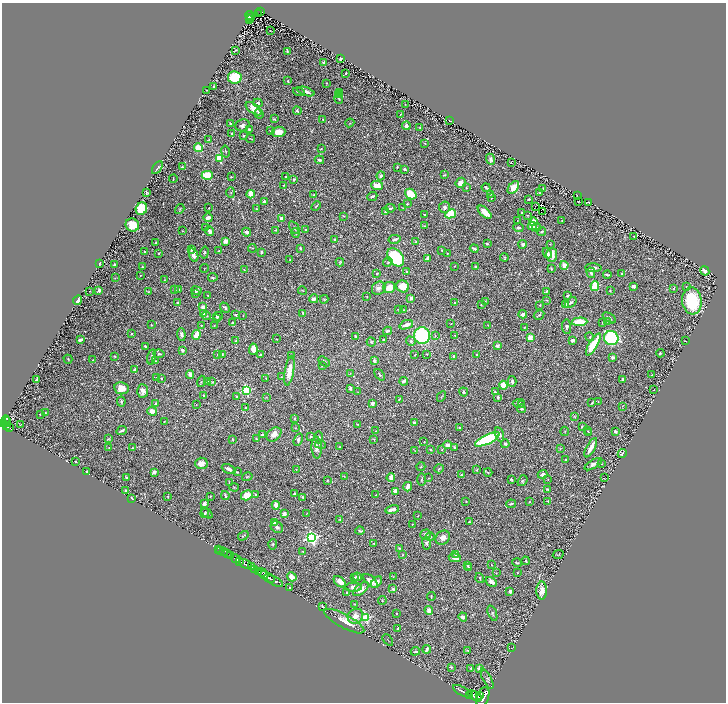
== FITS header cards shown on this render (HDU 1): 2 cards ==
NAXIS1  =                 1448
NAXIS2  =                 1400

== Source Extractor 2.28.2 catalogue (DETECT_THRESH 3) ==
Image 1448 x 1400 px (HDU 1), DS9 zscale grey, zoomed out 1/2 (1 PNG px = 2 x 2 image px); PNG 728 x 704 px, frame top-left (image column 1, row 1399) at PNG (2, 3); each listed source drawn as its Kron ellipse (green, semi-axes under 4 px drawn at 4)
Background 0.649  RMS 0.018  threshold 0.0532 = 3 sigma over >= 5 px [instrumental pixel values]
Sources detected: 688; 66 cannot appear on this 1/2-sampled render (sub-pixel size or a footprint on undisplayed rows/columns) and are neither listed nor drawn; of the other 622, the 500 brightest by FLUX_AUTO listed and drawn (122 fainter detections omitted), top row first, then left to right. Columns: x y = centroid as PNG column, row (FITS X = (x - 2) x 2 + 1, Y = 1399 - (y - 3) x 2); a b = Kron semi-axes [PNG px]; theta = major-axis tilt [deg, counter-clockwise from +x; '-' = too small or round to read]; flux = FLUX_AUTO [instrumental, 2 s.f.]
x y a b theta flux
261 12 4 2 - 120
259 13 2 1 - 8.8
250 15 4 2 - 170
250 17 2 2 - 99
249 19 3 3 - 80
270 31 2 1 - 1.6
236 50 3 2 - 2.9
287 51 3 2 - 4.3
341 59 4 2 - 8.7
324 62 2 2 - 23
346 73 2 2 - 3.1
235 77 7 6 - 160
288 81 4 3 - 4.7
327 83 3 2 - 2.2
213 87 3 2 - 5.2
206 90 4 2 - 1.7
299 92 6 2 -16 5.9
306 92 9 3 -19 17
339 93 2 2 - 8.4
339 95 3 3 - 10
339 99 5 3 - 3.7
258 103 4 3 - 6.4
405 104 2 2 - 1.9
254 109 9 4 -38 49
297 111 4 3 - 5.7
259 114 5 3 - 4.9
401 114 4 2 - 1.9
274 119 3 2 - 3.3
323 120 2 2 - 1.7
449 120 2 2 - 4.4
350 123 4 2 - 2.8
230 124 2 2 - 9.2
242 125 7 5 21 14
406 126 4 4 - 11
420 128 2 2 - 2.4
249 129 4 3 - 4.2
271 131 4 3 - 3.7
278 132 7 5 5 39
231 134 2 2 - 2.3
243 136 3 3 - 3.2
209 139 4 2 - 2.8
250 139 5 2 - 2.2
425 143 3 2 - 2.2
198 148 4 3 - 60
321 149 2 2 - 2
225 151 6 2 -79 3
219 158 4 3 - 110
491 159 5 4 - 11
319 160 5 3 - 6.3
511 163 2 1 - 1.6
182 167 2 2 - 2.1
397 167 2 2 - 2.9
157 168 7 1 57 4.3
405 169 3 3 - 5.4
207 175 5 4 - 110
444 175 3 2 - 3.8
381 176 4 3 - 8.5
231 177 3 2 - 2.1
285 177 2 2 - 4
173 178 4 1 - 1.6
294 179 3 3 - 5.8
461 183 5 5 - 28
284 185 3 2 - 2.7
377 186 6 4 -5 47
486 187 4 3 - 5
513 187 7 4 54 44
467 188 3 3 - 2.3
543 189 3 2 - 2.3
231 192 5 2 - 2.6
146 193 3 2 - 3.7
540 193 4 3 - 3.3
251 194 4 3 - 62
411 194 6 5 - 100
491 194 4 2 - 2.4
314 195 3 3 - 3.2
577 195 2 1 - 2.3
372 196 5 3 - 5.6
491 198 3 3 - 4
529 199 4 3 - 4.5
578 201 2 1 - 1.7
264 202 3 2 - 17
589 202 2 2 - 1.6
407 204 2 2 - 5.4
316 206 5 2 - 3.4
535 206 2 1 - 3.9
444 207 6 5 - 13
209 208 2 2 - 2.2
390 208 5 3 - 4.4
403 208 2 1 - 1.8
141 209 6 5 - 160
180 209 5 2 - 2.9
256 209 2 2 - 2.1
386 211 3 3 - 10
542 211 2 1 - 2.5
485 212 8 4 -43 53
522 213 2 2 - 3.5
451 214 5 4 - 93
424 215 2 2 - 2.6
527 215 3 3 - 2.7
343 216 4 2 - 2.6
208 218 4 3 - 16
281 218 4 3 - 8.6
562 220 2 2 - 2.3
517 221 3 2 - 1.6
533 222 4 3 - 47
132 225 7 6 - 49
424 226 4 3 - 2.7
532 226 4 3 - 30
205 227 3 2 - 2
294 227 7 3 -55 4.8
537 227 4 2 - 3.6
518 228 5 3 - 6.9
276 230 3 2 - 1.7
306 230 3 2 - 3.9
182 231 3 2 - 2.2
210 231 4 4 - 11
247 232 4 3 - 16
541 232 4 3 - 5
296 233 5 3 - 7.3
634 237 3 2 - 1.6
395 239 6 4 11 9.2
335 240 3 2 - 4.2
225 241 4 3 - 18
416 242 3 3 - 2.9
156 243 3 2 - 5
487 244 2 2 - 4.5
523 244 4 4 - 8.3
550 244 3 2 - 1.9
252 248 4 2 - 2.4
300 248 4 3 - 4.5
474 248 4 2 - 6.4
191 250 4 3 - 4.5
442 250 3 2 - 1.7
218 251 2 2 - 2.6
144 252 2 2 - 4.1
205 252 6 3 78 4.2
262 252 3 2 - 5.6
159 253 2 2 - 3.3
547 253 5 4 - 12
447 254 2 1 - 1.7
194 255 7 4 -67 18
552 255 7 5 85 47
395 257 10 7 -48 310
504 257 4 3 - 2.8
428 258 3 3 - 11
290 260 4 2 - 1.9
340 262 4 4 - 3.4
388 262 5 3 - 4.7
100 263 3 1 - 3.3
114 264 2 2 - 3.2
564 265 4 4 - 26
454 266 2 2 - 1.6
476 266 3 2 - 4
142 267 3 2 - 2.9
551 268 4 3 - 3.2
593 268 8 3 -1 16
204 269 4 2 - 1.7
244 270 3 2 - 2
705 271 5 3 - 19
407 272 3 3 - 4.7
591 273 5 4 - 8.1
377 274 2 2 - 9.2
622 274 2 2 - 9.1
140 275 2 2 - 3.7
607 275 4 2 - 4.3
213 277 5 3 - 4.4
115 278 3 2 - 2.3
164 280 3 2 - 2.2
403 286 6 6 - 55
595 286 5 4 - 89
633 286 4 3 - 13
389 287 6 5 - 36
686 287 3 2 - 1.6
379 288 7 6 - 14
674 288 4 2 - 3.3
175 289 3 2 - 3
179 289 4 3 - 4.1
99 290 3 2 - 13
90 291 2 1 - 1.7
148 291 4 3 - 2.3
196 291 5 3 - 4.6
303 291 4 2 - 2.1
546 291 3 2 - 3.7
610 291 3 2 - 3.5
196 293 4 3 - 2.9
208 295 3 2 - 1.9
568 296 4 3 - 5.8
367 297 2 2 - 2.1
411 298 2 2 - 26
314 299 4 3 - 13
324 299 4 3 - 2.7
77 300 5 3 - 22
546 300 4 2 - 2.1
485 301 3 2 - 2.1
692 301 13 9 -84 170
571 302 7 3 38 9.6
177 303 4 3 - 4.6
455 303 4 3 - 4.8
481 304 3 2 - 3.8
540 305 2 2 - 3.1
565 305 3 2 - 14
203 307 2 2 - 29
225 308 6 3 -48 6.3
398 310 3 2 - 1.8
404 310 3 2 - 4.2
203 313 3 3 - 9.3
303 313 2 2 - 4.1
523 314 4 3 - 13
236 315 4 3 - 3.7
243 315 2 1 - 1.7
539 315 5 3 - 4.2
206 316 4 3 - 3
218 316 5 3 - 6.7
609 318 7 3 -33 6.8
217 319 3 2 - 3.3
233 322 3 2 - 3.5
579 322 8 3 3 77
603 322 3 3 - 3.7
608 322 4 3 - 3.6
451 324 2 2 - 3
152 325 3 2 - 2.8
201 325 3 2 - 3.2
214 325 2 2 - 2.2
406 325 7 3 22 25
488 325 3 2 - 1.9
567 327 7 4 -84 7.4
524 328 3 2 - 1.6
387 331 4 3 - 7.8
131 334 2 2 - 2.7
181 334 6 4 -84 8.5
196 335 5 3 - 58
455 335 2 2 - 2.6
355 336 4 2 - 3.2
422 336 8 8 - 330
435 336 4 3 - 3.1
590 337 4 3 - 3.5
530 338 4 3 - 39
611 338 7 7 - 510
277 339 2 2 - 2.5
80 340 3 2 - 11
384 340 2 2 - 12
572 340 3 3 - 11
236 341 4 3 - 4.7
411 341 5 4 - 6.9
685 341 2 1 - 1.6
371 342 4 3 - 4.3
593 344 12 4 60 120
145 346 3 2 - 6
497 346 3 3 - 8.6
253 349 5 4 - 31
182 350 4 3 - 8
660 353 4 2 - 3.6
159 354 5 3 - 5.4
222 354 3 2 - 3.2
426 354 2 2 - 2.5
217 355 3 2 - 3
260 355 3 2 - 6.6
292 355 2 2 - 2.3
415 355 2 1 - 1.9
477 355 3 2 - 3
115 356 3 2 - 2.8
454 356 3 3 - 5.1
152 357 7 3 77 9.2
613 357 3 3 - 10
68 359 4 3 - 3.2
93 360 3 2 - 2.2
156 361 3 2 - 2.4
324 361 6 2 -36 5.6
374 361 4 3 - 8.4
322 366 3 3 - 3.6
135 370 3 2 - 6.1
289 371 15 4 81 49
350 373 3 2 - 1.7
190 375 4 3 - 27
380 375 6 3 -50 5.6
651 375 3 2 - 2.4
281 377 3 3 - 2.5
156 378 2 2 - 5.2
161 378 2 2 - 5.4
266 378 2 2 - 2.3
623 379 3 3 - 9.1
37 380 3 3 - 6.7
201 381 6 2 72 3.3
404 381 4 2 - 17
512 381 5 3 - 7.7
208 382 4 3 - 6.3
212 382 2 2 - 1.6
503 385 4 3 - 46
122 388 7 6 - 38
350 388 4 3 - 6.9
246 390 3 3 - 320
653 390 2 2 - 1.8
143 391 6 5 - 22
358 392 3 2 - 1.6
464 392 4 3 - 6.6
495 392 3 3 - 3.8
204 396 2 2 - 12
237 397 4 3 - 3.6
266 397 3 2 - 1.6
441 397 5 2 - 1.9
498 397 3 2 - 6.7
399 399 4 3 - 2.7
121 401 5 3 - 5.9
598 402 3 2 - 1.9
155 403 3 3 - 5.7
372 403 3 3 - 21
519 403 6 3 3 3.6
592 403 4 3 - 3.1
196 405 3 2 - 1.7
522 405 3 2 - 1.8
622 406 3 3 - 2
246 408 3 3 - 4.8
522 409 4 3 - 8
152 411 5 4 - 22
45 413 3 3 - 2.2
40 414 4 2 - 3
574 416 3 3 - 2.3
295 419 3 3 - 3.5
6 420 5 2 - 330
164 421 2 1 - 1.6
6 422 5 4 - 340
3 423 3 3 - 460
414 423 3 3 - 7.3
20 424 2 1 - 2.1
358 425 3 2 - 2.2
7 426 4 2 - 240
460 427 2 2 - 2.6
582 427 3 2 - 2.1
9 428 4 2 - 180
295 428 3 2 - 1.7
121 431 5 2 - 6.7
376 431 2 2 - 2.1
565 431 4 2 - 2.1
588 431 3 2 - 1.9
615 432 2 2 - 21
589 433 3 2 - 2
274 434 8 6 40 24
499 434 7 4 -73 11
262 435 2 2 - 12
311 436 4 3 - 4.1
319 437 6 3 -88 6.6
108 439 4 2 - 2.7
233 439 3 2 - 2.2
256 439 4 2 - 4.6
374 439 4 2 - 2.1
487 439 13 4 26 330
298 440 6 4 70 9.3
424 442 2 2 - 1.7
320 444 5 3 - 4.5
505 444 4 3 - 5.8
448 445 4 3 - 15
340 447 3 2 - 2.6
455 447 4 3 - 3
109 448 3 3 - 2.8
132 448 3 3 - 2.6
317 448 11 5 -87 18
560 448 3 2 - 2.1
591 448 11 3 61 40
430 449 3 3 - 3.4
442 450 3 2 - 1.8
415 451 3 2 - 1.8
622 453 5 2 - 5.3
565 460 3 2 - 3.2
75 462 2 2 - 2.8
201 463 6 5 - 24
593 464 9 3 30 15
601 464 3 2 - 2.4
421 467 4 3 - 3.9
229 469 7 3 -26 18
439 469 5 3 - 4.9
296 470 2 2 - 1.9
477 470 3 3 - 3.8
87 471 2 2 - 4.1
154 472 3 2 - 41
237 472 3 3 - 3.1
488 472 4 3 - 3.5
543 474 5 3 - 10
461 475 2 2 - 6.1
344 476 4 2 - 2.2
247 477 5 3 - 3.9
126 478 2 2 - 4.7
391 478 4 3 - 39
429 478 3 2 - 1.9
604 478 3 2 - 1.7
421 479 6 3 90 4.7
327 480 3 2 - 2.3
511 480 3 2 - 3.1
548 480 3 2 - 1.9
522 481 6 4 51 5.2
229 483 3 2 - 1.9
234 487 5 2 - 2.4
408 487 5 3 - 30
547 489 2 2 - 2.9
125 490 2 2 - 3.7
395 491 4 3 - 9.9
294 494 4 3 - 5.3
247 495 6 5 - 59
255 495 3 3 - 3.5
376 495 2 2 - 1.9
168 496 2 2 - 1.7
210 496 2 2 - 2.1
225 496 4 2 - 5.3
302 497 4 3 - 3.6
132 498 3 2 - 3.5
548 501 3 2 - 2.1
466 502 2 2 - 1.6
529 502 3 2 - 2.3
204 504 4 3 - 17
511 504 5 2 - 4.4
276 505 4 3 - 38
392 509 7 3 14 27
205 513 5 3 - 5.6
207 513 7 3 -45 6
306 513 3 2 - 1.7
284 514 4 3 - 13
418 516 2 2 - 2.2
340 520 4 4 - 3.6
469 522 3 2 - 4.2
275 523 4 3 - 18
412 524 2 2 - 1.6
277 527 6 5 - 11
360 531 4 2 - 4
426 535 5 5 - 8.8
243 536 6 2 34 3.9
430 537 4 4 - 7.1
312 538 4 4 - 690
443 538 8 6 40 21
373 543 2 1 - 2.2
427 543 7 4 -82 8.2
273 544 5 3 - 4.1
399 548 3 3 - 3.1
219 549 2 1 - 17
221 551 2 1 - 7.6
303 551 3 2 - 2.2
223 552 2 2 - 63
227 554 2 1 - 130
456 554 4 3 - 7.9
558 554 6 3 26 2.8
403 555 3 2 - 2.6
231 556 3 2 - 220
455 558 6 3 -9 16
236 559 5 2 - 940
240 561 2 1 - 240
526 561 4 3 - 4.5
517 563 5 2 - 3.5
245 564 7 2 -30 2000
468 565 4 3 - 3.1
491 565 2 2 - 1.6
251 567 3 3 - 390
469 567 4 3 - 3.6
254 570 3 2 - 410
258 572 2 2 - 410
517 572 2 2 - 2.4
262 573 4 2 - 240
496 573 3 2 - 1.8
265 575 4 2 - 250
292 577 5 4 - 23
357 577 4 3 - 9.9
393 577 3 2 - 2
269 578 6 2 -29 1000
354 578 3 2 - 2.2
480 578 5 3 - 4.1
275 581 9 2 -31 1300
370 581 9 4 -42 26
340 582 7 4 -41 24
377 582 7 4 48 20
491 582 6 3 -30 17
354 587 8 4 -1 14
290 588 3 2 - 3.1
361 589 9 4 42 28
393 589 4 3 - 7.6
510 591 3 3 - 7.1
542 591 9 5 90 33
347 593 3 2 - 1.8
431 596 4 2 - 2.4
382 600 4 3 - 3.7
355 604 2 2 - 2
322 607 3 1 - 2.2
429 610 4 3 - 23
492 613 8 3 -69 5.9
396 614 3 3 - 2.8
355 616 8 7 - 27
463 617 4 3 - 15
366 618 4 3 - 250
344 621 22 6 -28 41
398 628 3 2 - 3.6
388 640 6 1 -49 2.1
512 647 4 2 - 1.6
427 649 4 2 - 11
468 650 3 2 - 2.6
415 651 5 3 - 5.8
451 667 4 3 - 3.1
470 668 3 3 - 3.4
480 668 3 2 - 47
487 679 11 3 -63 5.6
463 691 10 2 -28 2100
470 695 3 2 - 570
479 695 3 2 - 620
475 696 8 4 -30 1700
483 697 11 5 71 2900
At the frame edge (FLAGS 8, measured only in part): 1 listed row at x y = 3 423
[122 fainter detections neither listed nor drawn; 66 sub-pixel or undisplayed-footprint detections neither listed nor drawn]